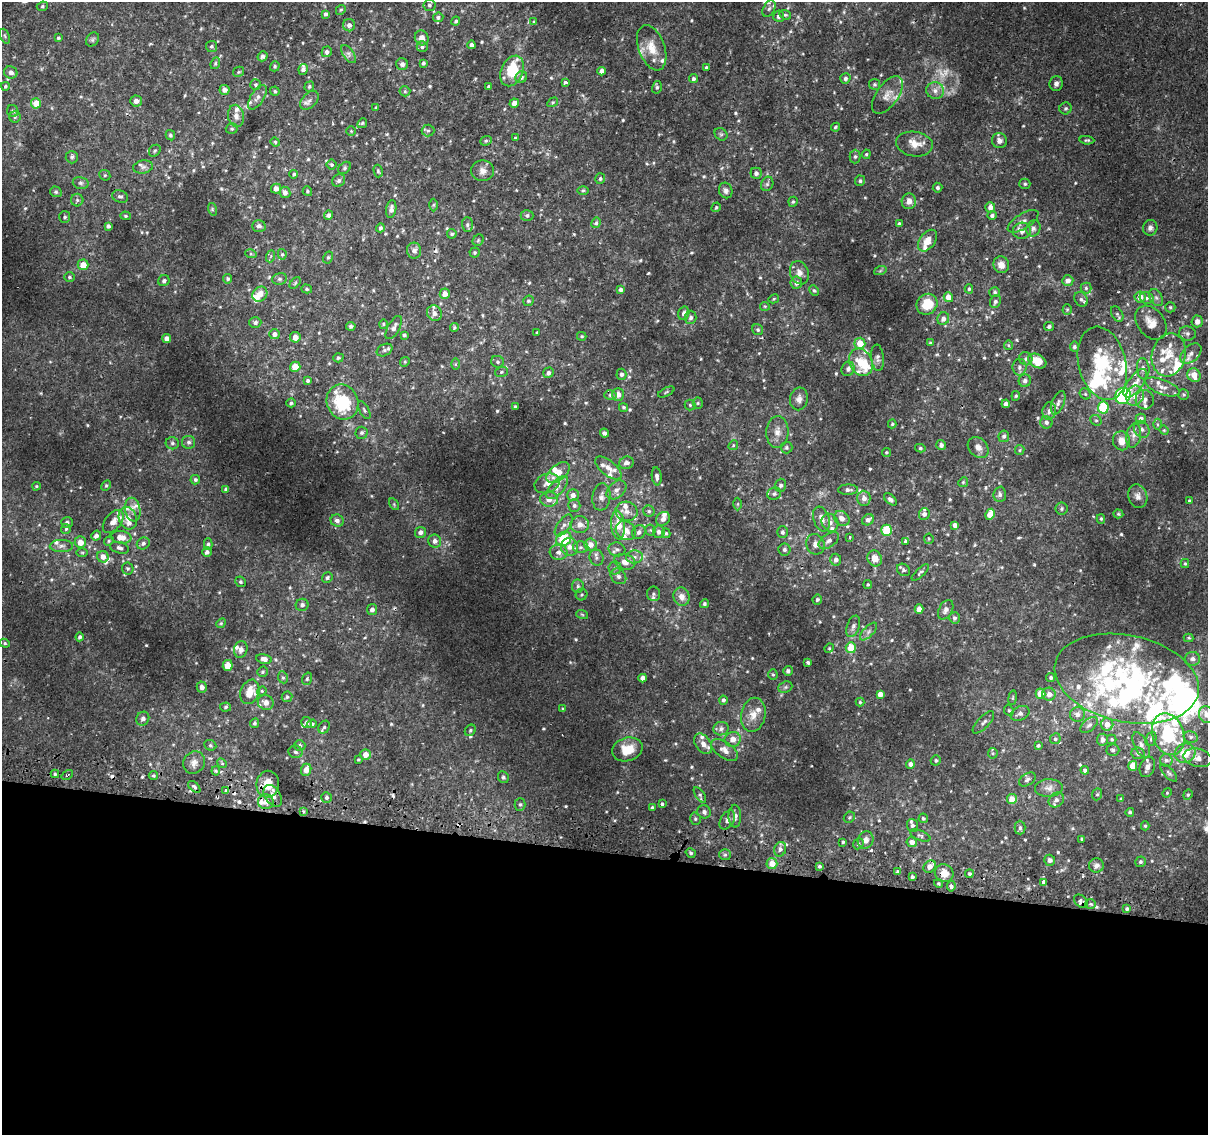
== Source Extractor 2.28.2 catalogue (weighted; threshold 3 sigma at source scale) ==
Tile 14 of 4 x 4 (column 2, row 4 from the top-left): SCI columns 1211-2416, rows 263-1395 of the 4842 x 5116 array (HDU 1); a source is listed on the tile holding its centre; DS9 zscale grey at full resolution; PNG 1210 x 1137 px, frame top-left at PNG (2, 2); each listed source drawn as its Kron ellipse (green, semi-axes under 4 px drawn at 4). Shown black and unused: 25% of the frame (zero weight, under 2 of 3 exposures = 2% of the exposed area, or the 3 px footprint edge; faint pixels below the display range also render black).
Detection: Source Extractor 2.28.2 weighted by HDU 2 'WHT'; one run over the whole footprint, this tile lists its part. Background 0.00508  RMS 0.0022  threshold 0.0101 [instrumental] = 3 sigma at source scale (4.5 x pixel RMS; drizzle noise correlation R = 1.50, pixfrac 1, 0.0396/0.0396 arcsec/px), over >= 5 px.
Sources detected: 688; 2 too faint to see at this stretch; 2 inside a brighter object's white glare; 8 cosmic-ray / hot-pixel residue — neither listed nor drawn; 73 inside a brighter listed object's ellipse — not listed separately; of the other 603, all 500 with FLUX_AUTO >= 0.264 (the completeness limit of this list) listed and drawn (103 fainter detections not listed), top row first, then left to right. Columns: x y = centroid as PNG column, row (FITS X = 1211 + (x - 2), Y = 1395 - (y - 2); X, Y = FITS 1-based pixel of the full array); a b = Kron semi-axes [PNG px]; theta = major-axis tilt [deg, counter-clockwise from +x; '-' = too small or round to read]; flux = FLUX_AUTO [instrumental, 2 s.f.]
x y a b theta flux
429 5 6 6 - 0.47
42 6 6 4 23 0.38
769 9 9 5 62 0.7
341 10 5 4 - 0.33
326 14 4 4 - 0.55
785 15 6 4 -20 0.33
779 16 5 5 - 0.83
438 17 5 5 - 0.57
456 21 4 4 - 0.42
534 22 3 3 - 0.31
349 25 6 6 - 1
5 36 8 4 -69 0.38
58 38 4 3 - 0.35
422 38 7 6 - 1.3
92 39 7 6 - 0.47
471 45 4 4 - 1.2
211 46 5 5 - 0.48
422 46 5 5 - 0.57
652 48 24 13 -70 3.9
327 52 5 5 - 0.65
349 54 10 5 -55 0.74
262 56 5 4 - 0.7
215 63 6 4 70 0.34
423 63 4 3 - 0.41
402 64 6 5 - 0.6
275 66 5 4 - 0.34
706 68 3 3 - 0.4
303 69 5 4 - 0.82
512 71 16 11 66 8.3
601 71 4 4 - 1.3
11 72 7 6 - 1
239 72 5 5 - 0.33
521 77 6 5 - 0.7
845 78 5 5 - 0.61
693 79 4 4 - 0.47
565 82 4 3 - 1.2
1056 83 7 6 - 0.85
874 84 5 5 - 0.4
255 85 5 5 - 0.39
5 86 4 4 - 0.33
309 87 5 4 - 0.37
489 87 4 3 - 0.55
657 87 6 5 - 0.49
224 90 5 5 - 1.4
275 91 5 4 - 0.34
405 91 5 5 - 0.34
935 91 9 8 - 1.2
887 95 22 11 54 2.3
257 97 14 6 58 1.1
309 100 11 7 46 0.97
136 101 6 5 - 1.2
553 102 5 3 - 0.28
36 103 5 5 - 3.5
514 103 5 4 - 1.6
376 108 3 3 - 0.41
1066 108 6 6 - 0.43
13 111 6 5 - 0.51
236 116 11 8 -80 1.3
15 117 5 5 - 0.39
362 123 5 4 - 0.33
835 127 4 3 - 0.28
232 129 6 5 - 0.42
428 130 6 6 - 0.46
351 131 5 4 - 0.29
721 134 7 5 -42 0.48
170 135 5 4 - 0.47
515 138 3 3 - 0.31
999 140 8 7 - 1
1087 140 7 4 -5 0.38
486 141 6 4 22 0.35
275 142 5 4 - 0.3
914 144 18 12 -9 2.5
155 151 6 5 - 0.42
866 154 5 4 - 0.3
72 157 6 6 - 0.49
855 157 7 5 89 0.53
332 165 5 5 - 0.33
143 167 10 6 10 0.79
345 168 7 5 42 0.42
378 171 6 4 -75 0.32
483 171 11 10 - 1.5
756 173 5 5 - 0.82
294 174 4 4 - 0.38
105 175 6 5 - 0.34
600 179 5 5 - 0.35
339 181 7 6 - 0.63
860 181 5 5 - 0.44
81 183 8 6 -14 0.61
767 184 7 6 - 0.5
1025 184 5 5 - 0.42
938 188 5 5 - 0.43
276 189 5 5 - 1.4
583 190 6 4 1 0.31
726 190 8 6 -65 0.83
307 191 5 4 - 0.31
56 192 6 5 - 0.37
285 192 6 5 - 0.98
120 197 8 6 -19 0.66
77 200 6 6 - 0.54
909 201 8 7 - 1.4
793 202 5 4 - 0.39
433 205 6 4 89 0.31
716 207 5 4 - 0.33
990 207 5 5 - 1.3
212 209 6 4 -72 0.32
391 209 9 5 81 0.96
328 215 4 4 - 0.64
527 215 6 5 - 0.59
992 215 5 4 - 0.6
126 216 5 4 - 0.34
65 217 6 5 - 0.45
1023 221 17 7 32 1.3
596 223 5 4 - 0.41
899 224 4 4 - 0.43
467 225 7 5 -89 0.52
108 226 4 4 - 0.54
259 226 7 6 - 0.64
380 228 4 4 - 0.53
1033 228 8 7 - 0.78
1150 228 8 7 - 0.78
1022 231 9 8 - 1.2
452 234 5 4 - 0.44
478 240 6 5 - 0.32
927 241 12 7 53 2.6
414 251 8 7 - 0.97
475 253 5 5 - 0.43
251 254 6 4 -17 0.32
282 254 5 4 - 0.34
271 256 6 4 71 0.33
328 257 6 4 62 0.36
83 265 5 5 - 2.7
1001 265 8 7 - 1.7
880 271 6 4 19 0.33
799 273 12 9 -70 1.5
70 277 5 4 - 0.37
228 279 4 4 - 0.46
279 279 7 5 13 0.54
164 281 6 5 - 0.58
1068 281 6 5 - 1.2
295 283 7 4 46 0.31
796 283 6 6 - 0.98
1086 288 5 5 - 0.47
307 289 5 4 - 0.38
620 289 4 4 - 0.79
969 289 4 4 - 0.35
814 290 5 4 - 0.34
995 292 5 5 - 0.37
260 294 8 7 - 1.9
445 294 5 5 - 1.8
948 297 5 4 - 2.4
1140 297 5 5 - 2.3
1147 298 7 5 -14 0.71
1156 298 9 6 -62 0.78
774 299 5 4 - 0.27
1081 299 8 6 -53 0.7
528 301 5 5 - 0.4
995 302 7 5 63 0.63
927 304 11 10 - 5.4
765 306 5 4 - 0.28
1170 307 5 5 - 0.38
1067 309 5 4 - 0.3
434 313 8 7 - 1.3
684 313 7 5 73 0.83
1117 314 8 5 -60 0.53
691 317 6 6 - 0.69
943 319 6 5 - 1.1
1197 321 6 5 - 1.4
255 322 6 5 - 0.61
1151 323 19 13 -53 2.9
383 324 5 4 - 0.29
351 326 4 4 - 0.46
1049 326 5 4 - 0.56
454 327 4 4 - 0.34
394 328 13 6 60 1.1
758 330 6 5 - 0.41
537 332 3 3 - 0.32
1187 333 8 7 - 0.73
274 334 5 5 - 0.9
404 335 4 3 - 0.41
582 336 5 4 - 0.32
295 337 5 5 - 1.9
167 338 4 4 - 1.6
860 343 5 5 - 3
930 343 4 4 - 0.3
1008 345 5 4 - 0.29
1074 347 5 4 - 0.47
385 350 8 5 27 0.63
1191 353 12 8 42 1.5
1169 355 22 17 76 5.4
338 358 5 4 - 0.37
878 358 13 6 -85 0.86
1026 359 7 6 - 0.68
1037 361 10 6 -28 5.3
405 362 5 4 - 0.28
497 362 6 6 - 0.5
861 362 14 11 -62 5.1
1102 363 37 23 -76 14
455 364 6 4 90 0.27
295 367 5 5 - 2.9
1019 367 8 7 - 0.86
848 369 7 6 - 0.92
1143 369 10 6 -85 0.97
501 372 6 5 - 0.41
548 373 5 5 - 0.79
621 374 5 5 - 0.67
1194 375 7 6 - 2.7
308 381 4 4 - 0.44
1025 381 6 6 - 0.81
1135 383 17 7 54 2.4
1162 387 18 7 -21 2
666 392 9 4 26 0.32
618 394 6 6 - 1.5
1085 394 6 5 - 0.41
1184 394 5 5 - 0.4
610 395 6 5 - 0.49
1016 396 5 4 - 0.28
1123 396 8 7 - 33
1135 396 10 8 67 2.2
799 399 11 9 80 1.3
1145 400 10 9 - 1.4
342 402 18 15 -67 11
291 403 5 4 - 0.4
698 403 5 5 - 0.32
1058 403 12 6 69 0.95
1006 404 4 4 - 0.8
690 405 5 5 - 0.31
515 407 4 3 - 0.34
623 407 5 4 - 0.38
1103 407 6 5 - 9.7
364 410 10 5 -62 0.51
1049 411 9 7 79 1.1
1141 419 5 5 - 1.1
1096 420 6 5 - 0.39
1046 422 6 6 - 0.67
892 424 4 4 - 0.28
1157 424 5 3 - 0.29
1142 429 9 7 -59 0.94
1164 430 5 4 - 0.27
777 432 16 11 86 2.1
361 433 6 6 - 0.55
604 433 4 4 - 0.72
1134 435 12 7 80 1.3
1004 436 6 5 - 0.56
1121 441 9 8 - 2.2
189 442 6 6 - 0.69
172 443 6 6 - 0.53
733 445 5 4 - 0.3
941 445 5 5 - 0.86
786 447 6 6 - 0.48
978 447 12 9 -45 1.3
920 448 5 4 - 0.37
1020 450 5 4 - 0.3
886 452 4 4 - 0.35
626 463 7 6 - 1
608 468 16 7 -39 1.6
558 472 13 7 39 3.3
657 476 9 5 -84 0.84
195 480 5 4 - 0.44
963 482 5 4 - 0.3
547 483 13 9 21 1.5
106 485 6 4 63 0.34
781 485 6 5 - 0.59
36 486 4 3 - 0.27
557 488 14 6 49 1.4
226 489 4 4 - 0.61
616 490 11 7 42 1.2
848 490 10 5 2 0.78
774 494 7 6 - 0.52
1000 494 8 6 86 0.67
573 495 6 5 - 1.2
1138 496 12 9 -72 1.2
601 497 14 9 83 1.4
864 498 7 6 - 1.3
549 499 9 7 -5 1.7
890 499 7 4 -42 0.63
1189 501 4 3 - 0.29
394 504 6 4 -57 0.3
738 504 6 4 89 0.3
574 505 6 6 - 0.59
1061 509 6 6 - 0.44
133 510 12 7 -80 1.4
627 511 11 9 -13 1.7
649 511 5 5 - 0.43
924 514 6 5 - 0.83
990 514 6 4 59 2.8
1118 514 5 4 - 0.34
128 518 11 9 -70 1.9
842 518 8 6 -39 1.3
663 519 7 6 - 1.2
821 519 13 8 -70 1.6
1101 519 5 4 - 0.32
868 520 6 5 - 0.95
337 521 6 6 - 0.81
67 522 6 5 - 0.52
113 522 13 8 51 1.7
830 523 9 8 - 1.2
564 525 13 6 54 1
580 525 9 8 - 1.7
618 525 14 6 -85 5.6
955 525 4 4 - 0.94
66 529 5 5 - 0.33
650 530 5 5 - 0.34
887 530 5 5 - 7.8
626 531 11 9 -37 2.3
421 532 6 5 - 0.92
639 532 7 6 - 0.89
659 532 6 6 - 0.82
782 532 6 5 - 0.61
666 533 5 4 - 0.36
96 536 5 5 - 0.91
121 537 10 6 -7 2.5
850 537 3 3 - 0.72
564 539 8 6 38 11
929 539 5 4 - 0.27
109 541 5 4 - 0.31
435 541 6 6 - 1
829 541 11 6 34 0.98
905 541 4 3 - 0.4
80 542 6 5 - 2.5
143 543 6 6 - 0.7
208 544 6 4 88 0.43
815 544 10 9 - 1.3
591 545 6 6 - 1.9
61 546 11 6 1 1
570 547 9 8 - 1.5
581 547 8 6 0 0.62
119 548 10 5 -14 0.81
617 549 8 7 - 0.82
784 550 6 6 - 0.68
207 552 5 4 - 0.65
558 552 9 8 - 1.1
82 553 6 4 -1 0.3
103 557 6 5 - 1.6
634 557 8 6 6 1
597 558 8 7 - 0.77
875 559 8 7 - 2
836 560 6 5 - 0.87
625 562 11 7 -16 2
1185 564 4 4 - 0.28
128 568 6 5 - 0.38
615 568 6 6 - 0.61
904 570 7 6 - 0.57
920 573 11 3 44 0.42
618 576 9 7 -45 0.81
327 578 6 5 - 0.44
241 582 5 5 - 0.4
868 585 4 4 - 0.3
578 586 7 6 - 0.54
654 594 7 6 - 0.61
581 595 6 5 - 0.36
682 597 9 8 - 1.8
817 600 5 4 - 0.47
704 604 4 4 - 0.46
302 605 6 6 - 0.79
372 609 5 5 - 0.89
919 609 4 4 - 1.6
946 610 10 6 62 1.1
582 614 6 3 -20 0.27
954 618 5 5 - 0.58
221 623 5 4 - 0.3
853 626 11 6 70 0.78
868 632 11 5 46 0.79
80 637 4 4 - 0.51
1189 638 5 4 - 0.29
5 643 5 4 - 0.32
829 648 5 4 - 0.29
851 648 5 5 - 4.5
241 649 8 6 77 1.1
264 659 7 5 -11 1.1
1193 659 7 7 - 1.1
808 662 3 3 - 0.48
228 665 5 5 - 2.9
788 671 5 4 - 0.6
263 672 5 5 - 0.36
773 675 5 4 - 0.36
283 677 6 5 - 0.37
1051 677 4 4 - 0.48
643 678 4 4 - 1.5
307 679 6 4 70 0.35
1127 679 73 43 -12 49
202 687 6 5 - 0.83
785 687 7 5 21 0.48
262 691 5 4 - 0.27
250 692 12 9 67 3.3
880 694 4 4 - 1.4
1040 694 5 5 - 3.2
1049 694 6 6 - 1.4
287 697 5 5 - 0.38
1013 698 7 3 81 0.28
723 700 4 4 - 0.58
266 702 8 7 - 1.6
860 702 4 4 - 0.32
226 707 5 4 - 0.39
563 709 4 4 - 0.28
1009 710 6 4 -66 0.33
1020 713 10 7 26 1.1
1077 714 7 7 - 1.2
753 715 17 12 79 2.8
1206 715 8 7 - 2
143 719 7 6 - 0.83
983 722 14 6 46 0.83
255 723 5 4 - 0.39
307 723 5 5 - 0.63
312 724 5 4 - 0.44
1107 724 6 6 - 2
1089 725 10 6 39 0.75
324 727 7 5 58 0.48
721 729 8 6 17 0.83
470 730 6 5 - 0.39
1168 734 21 15 -70 19
1191 737 7 5 -14 0.61
733 739 8 7 - 1.7
1055 739 5 5 - 0.47
1112 739 5 4 - 0.34
1151 739 7 5 70 0.53
1102 740 6 5 - 1.2
703 744 11 7 -55 1.6
210 745 6 5 - 0.41
1141 745 14 7 -63 1.3
300 746 6 5 - 0.64
1038 746 4 3 - 0.35
627 749 15 11 15 4.2
725 750 15 8 -35 1.9
1113 750 6 5 - 0.61
295 752 7 6 - 0.57
993 753 5 5 - 0.31
1138 753 7 6 - 0.76
1185 753 11 9 24 4
366 755 5 5 - 2.1
1198 758 14 9 -13 1.9
358 759 3 3 - 0.26
936 760 5 5 - 0.38
1166 760 6 6 - 0.71
194 762 12 10 56 1.5
222 763 5 4 - 0.33
910 764 5 4 - 0.87
1133 766 5 4 - 3.4
1147 767 10 7 69 1.2
306 770 6 5 - 1.8
1085 770 4 4 - 0.82
216 771 4 4 - 0.3
1169 773 11 5 -46 0.51
55 774 4 4 - 0.36
67 775 6 2 34 0.27
153 775 4 4 - 0.34
503 777 6 5 - 0.54
1027 779 9 6 33 0.62
268 784 13 11 82 4
194 787 7 4 -43 0.58
1049 788 14 9 2 1.3
225 790 4 3 - 2
1167 793 5 4 - 0.28
1097 794 6 5 - 0.38
700 795 9 4 -55 0.48
1188 795 5 4 - 0.31
273 796 12 7 -57 1.7
326 797 5 5 - 0.58
1012 799 5 5 - 2.4
1121 799 3 3 - 0.32
1056 800 8 6 43 0.87
266 802 8 7 - 1.7
520 804 6 5 - 0.44
662 804 3 3 - 0.35
652 807 3 3 - 0.29
303 811 4 3 - 0.4
704 812 7 6 - 0.77
1130 812 4 4 - 0.43
735 816 11 6 -89 1.4
849 817 6 5 - 0.34
923 818 5 4 - 0.4
695 819 6 5 - 0.42
727 820 10 6 60 1.1
913 825 6 5 - 0.57
1145 826 4 4 - 0.33
1020 828 7 5 -90 0.57
920 835 11 5 -22 0.5
1082 839 3 3 - 0.29
866 840 9 7 66 1.4
843 842 3 3 - 0.37
912 842 5 5 - 1.2
858 844 6 5 - 0.48
780 849 7 6 - 0.81
691 853 5 4 - 0.43
725 855 6 5 - 0.45
1050 860 5 5 - 0.79
1140 862 5 5 - 0.54
772 863 5 5 - 2.9
1096 865 7 7 - 0.92
819 866 3 3 - 0.43
930 867 7 5 48 1.7
898 872 4 4 - 0.6
944 873 9 8 - 2.7
969 874 4 4 - 0.41
912 877 3 3 - 0.36
1043 882 4 3 - 1.4
939 883 4 4 - 0.33
951 886 5 4 - 0.81
1081 901 8 5 -41 0.98
1091 904 5 4 - 0.37
1127 909 4 4 - 0.42
Overlapping masked pixels (flux is a lower limit): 7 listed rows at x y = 565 82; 194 787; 225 790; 780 849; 930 867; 944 873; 1081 901
Isophote crosses this tile's border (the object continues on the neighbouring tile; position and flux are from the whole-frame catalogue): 2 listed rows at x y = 1194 375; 1206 715